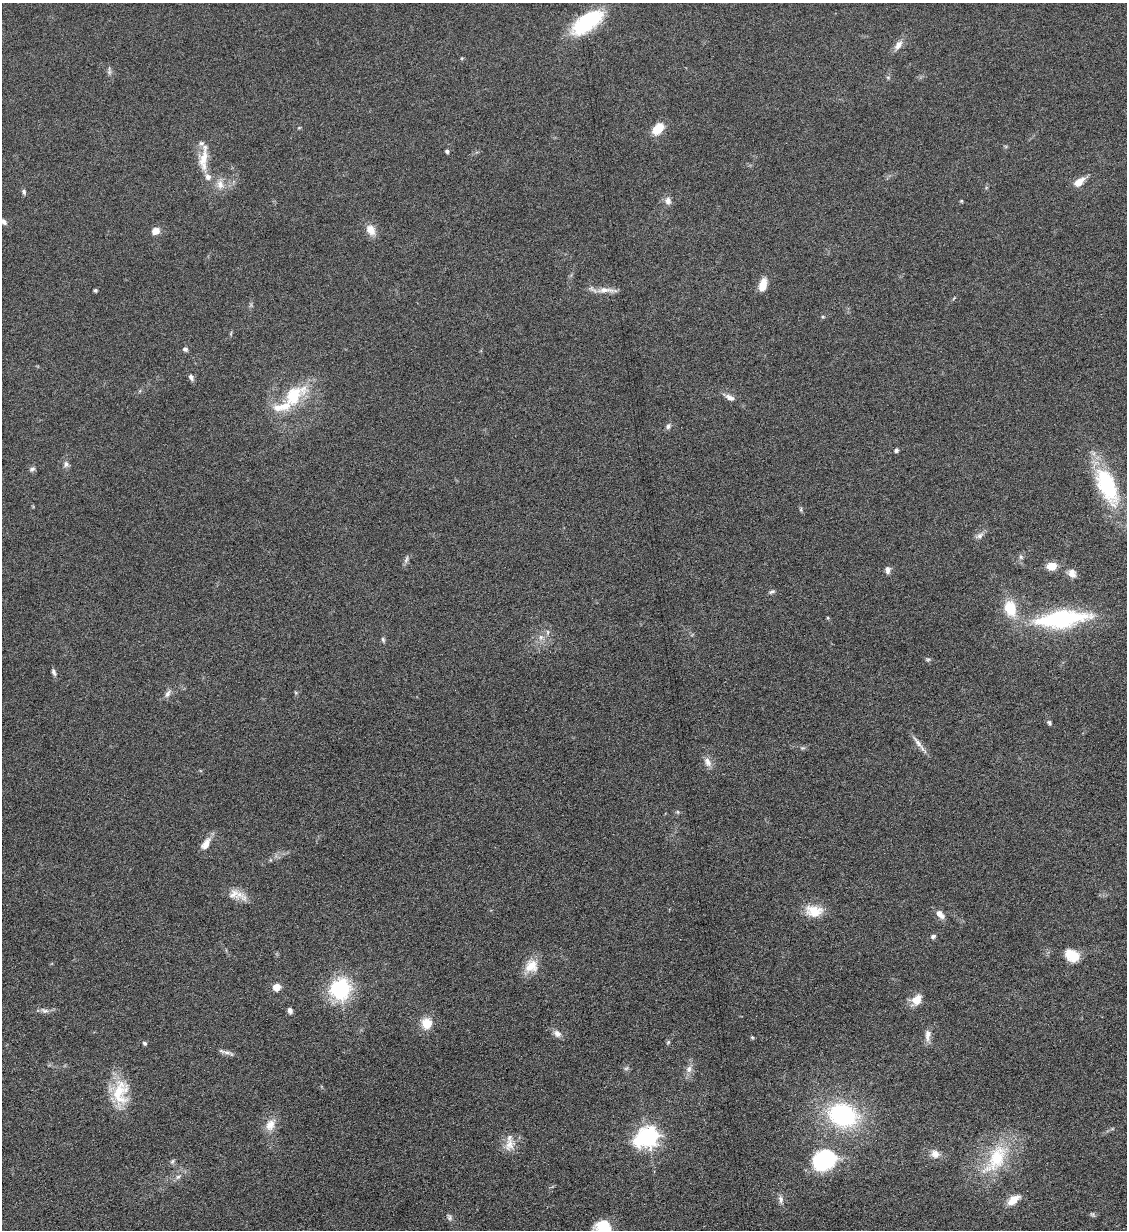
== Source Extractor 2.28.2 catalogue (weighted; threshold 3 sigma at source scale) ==
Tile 6 of 4 x 4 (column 2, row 2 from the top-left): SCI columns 1266-2390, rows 2465-3692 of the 4901 x 4928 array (HDU 1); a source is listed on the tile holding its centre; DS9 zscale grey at full resolution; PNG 1129 x 1232 px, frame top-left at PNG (2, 3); no overlay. Nothing masked; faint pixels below the display range render black.
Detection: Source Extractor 2.28.2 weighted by HDU 2 'WHT'; one run over the whole footprint, this tile lists its part. Background 0.101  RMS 0.004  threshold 0.0162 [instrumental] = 3 sigma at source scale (4.09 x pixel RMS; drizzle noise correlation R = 1.36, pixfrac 0.8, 0.05/0.05 arcsec/px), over >= 5 px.
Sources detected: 89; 2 inside a brighter object's white glare — not listed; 5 inside a brighter listed object's ellipse — not listed separately; the other 82 listed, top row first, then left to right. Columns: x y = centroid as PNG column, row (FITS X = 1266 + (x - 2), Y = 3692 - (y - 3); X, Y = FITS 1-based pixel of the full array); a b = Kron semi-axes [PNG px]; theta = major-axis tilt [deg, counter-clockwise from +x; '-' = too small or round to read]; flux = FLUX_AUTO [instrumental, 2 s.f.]
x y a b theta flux
587 22 31 14 35 34
898 45 14 8 54 2.6
109 72 7 5 47 0.77
888 77 6 4 -1 0.49
658 129 13 8 47 7.7
447 151 4 4 - 1
203 160 30 11 87 6.9
1079 182 15 8 38 3.5
220 184 14 10 -70 3.4
24 192 7 5 -72 0.77
668 201 10 8 -78 1.9
961 201 4 4 - 0.37
3 222 8 6 -44 1.4
371 230 14 11 -58 3.9
155 231 9 8 - 2.7
763 285 13 7 76 5.3
95 290 3 3 - 0.65
605 290 28 7 0 3.5
823 317 5 3 - 0.36
185 349 6 5 - 0.93
191 377 9 6 -60 1.1
293 396 35 21 34 18
730 398 15 7 -22 2
668 426 9 6 78 1
896 450 6 5 - 0.79
66 464 8 7 - 1.2
32 469 7 6 - 0.92
1107 486 47 20 -66 31
801 509 7 4 89 0.52
980 536 10 7 39 1.5
1021 557 6 5 - 0.74
406 559 11 5 66 1.1
1052 566 8 6 15 7.6
888 570 9 6 89 1.5
1072 573 11 9 -58 2.3
772 592 8 5 24 0.82
1010 608 19 13 -78 10
1061 619 62 18 6 42
541 637 6 6 - 1.2
383 639 7 5 -64 0.61
928 659 7 4 1 0.58
54 672 10 5 -65 0.99
167 694 11 6 58 1.5
1049 723 6 5 - 0.82
918 743 23 6 -52 2.5
708 762 14 8 -65 2.4
678 812 6 3 -71 0.42
206 844 16 8 59 3.7
233 894 17 11 39 3.8
814 911 21 14 -6 7.8
940 914 11 7 -49 2.9
933 936 6 5 - 0.93
1072 955 14 10 -32 9.1
531 966 18 15 47 6.2
276 987 5 5 - 7.9
340 989 8 8 - 100
917 1000 12 9 53 5.1
44 1010 13 6 -15 1.6
290 1010 6 5 - 1.3
427 1023 11 11 - 6.5
557 1034 11 8 -39 1.9
928 1035 16 8 83 2.5
752 1037 5 4 - 0.44
668 1042 6 5 - 0.54
144 1043 5 5 - 0.66
227 1052 14 4 -4 1.5
626 1068 7 5 30 0.75
689 1069 10 7 72 2
119 1094 33 23 83 14
843 1115 29 22 -20 45
270 1125 16 12 69 4.3
648 1137 7 7 - 200
509 1144 19 12 77 4.4
935 1154 12 10 -20 2.7
996 1159 52 23 57 23
172 1161 7 5 67 0.73
823 1161 25 23 1 25
178 1177 7 5 42 0.98
781 1200 11 6 -82 1.4
1013 1200 17 8 37 4.8
1092 1214 7 4 -18 0.62
449 1217 10 6 -59 1
Isophote crosses this tile's border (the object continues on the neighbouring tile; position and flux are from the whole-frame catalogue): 1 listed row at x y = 3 222